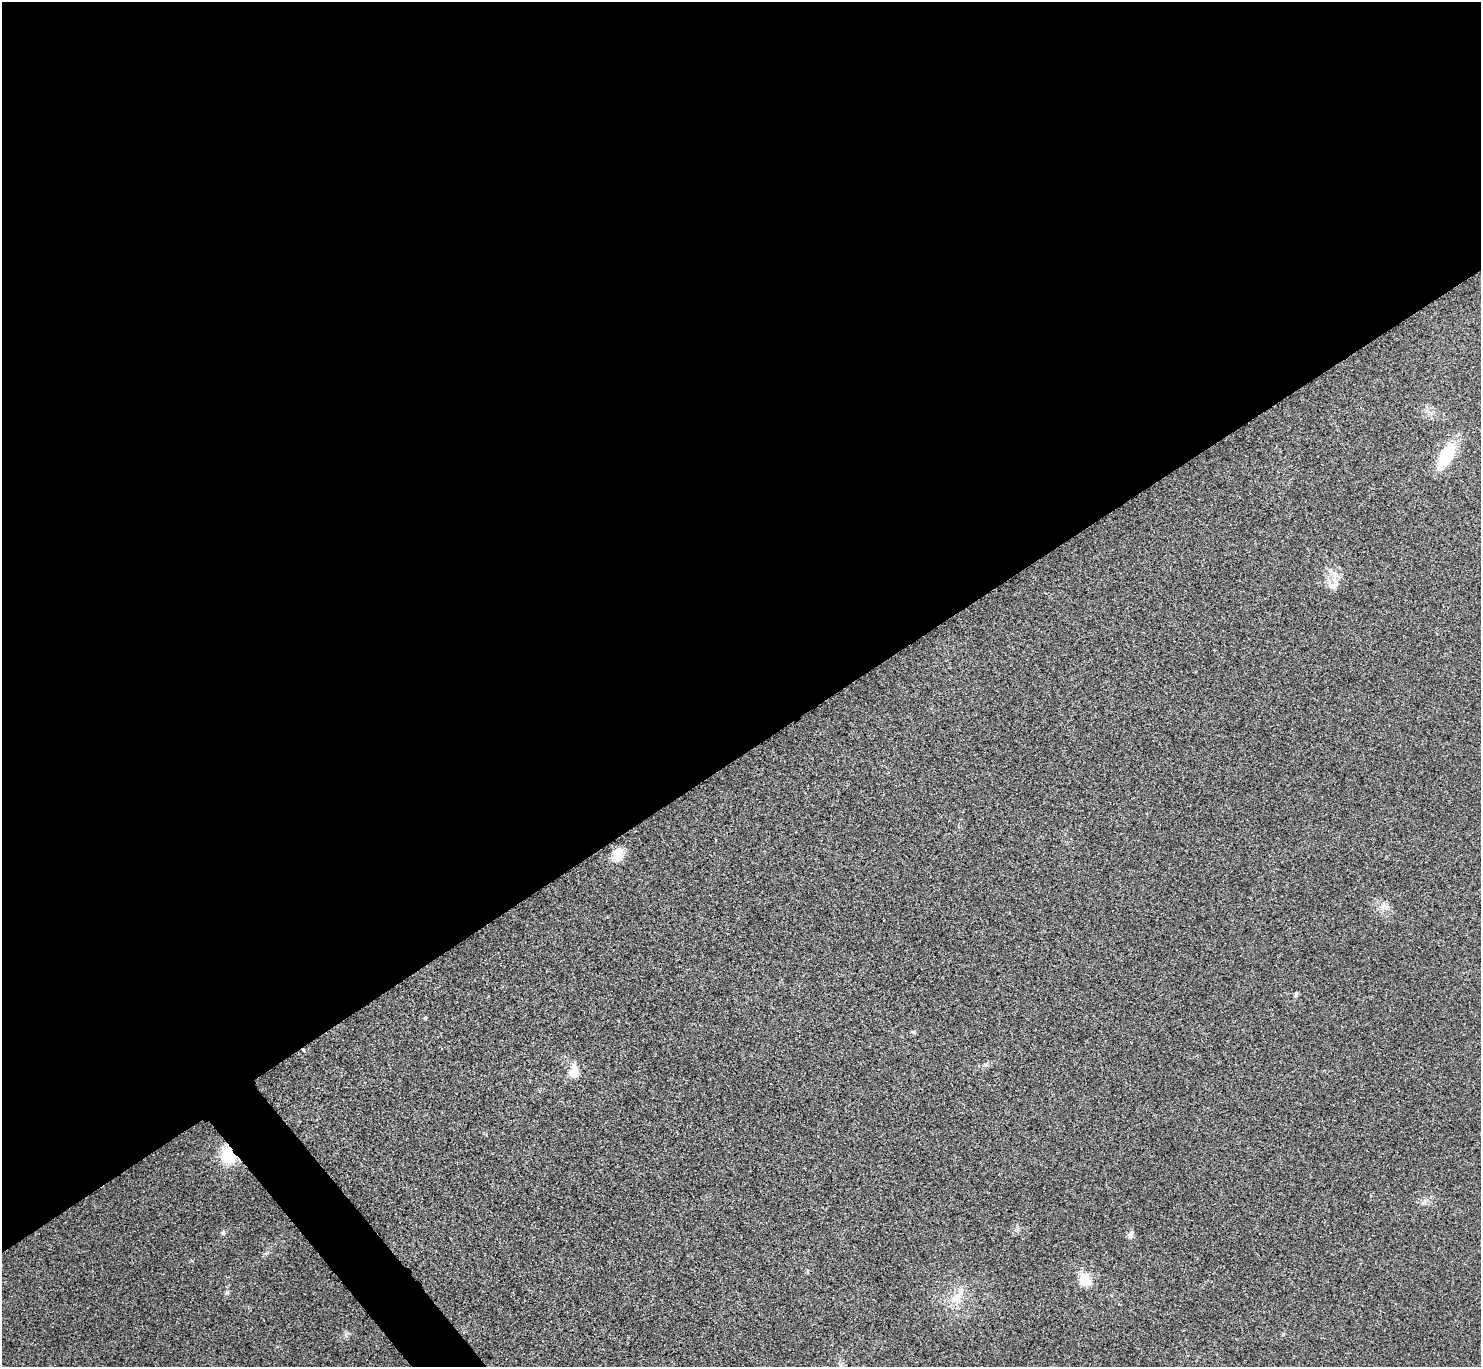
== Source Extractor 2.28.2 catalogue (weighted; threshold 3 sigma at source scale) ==
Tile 2 of 4 x 4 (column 2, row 1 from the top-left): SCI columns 1486-2964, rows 4260-5624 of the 5931 x 5927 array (HDU 1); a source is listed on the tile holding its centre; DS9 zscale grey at full resolution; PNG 1483 x 1369 px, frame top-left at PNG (2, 2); no overlay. Shown black and unused: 56% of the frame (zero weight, under 3 of 4 exposures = <1% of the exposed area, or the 3 px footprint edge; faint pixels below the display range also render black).
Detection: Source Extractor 2.28.2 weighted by HDU 2 'WHT'; one run over the whole footprint, this tile lists its part. Background 0.0202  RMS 0.0059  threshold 0.0267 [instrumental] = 3 sigma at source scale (4.5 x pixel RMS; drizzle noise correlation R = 1.50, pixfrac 1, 0.05/0.05 arcsec/px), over >= 5 px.
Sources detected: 17; all 17 listed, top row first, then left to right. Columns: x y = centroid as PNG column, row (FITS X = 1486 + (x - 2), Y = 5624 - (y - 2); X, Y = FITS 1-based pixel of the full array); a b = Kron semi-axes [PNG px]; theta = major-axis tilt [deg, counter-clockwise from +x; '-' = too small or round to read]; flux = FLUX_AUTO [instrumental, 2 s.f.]
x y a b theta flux
1446 456 37 15 61 20
1333 586 13 8 13 4.2
617 855 17 14 66 7
1382 906 13 7 67 3.3
1296 994 7 4 80 1.1
425 1018 4 3 - 0.77
913 1032 6 4 -20 0.76
303 1050 4 3 - 0.76
985 1065 7 4 18 1.1
574 1072 15 11 77 8
228 1156 13 12 - 20
223 1232 7 5 88 1
1131 1234 11 7 77 2.1
1085 1279 19 14 -83 9
227 1292 6 5 - 0.94
957 1297 24 11 58 9.2
841 1365 7 4 -72 1.2
Overlapping masked pixels (flux is a lower limit): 2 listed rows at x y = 303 1050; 228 1156